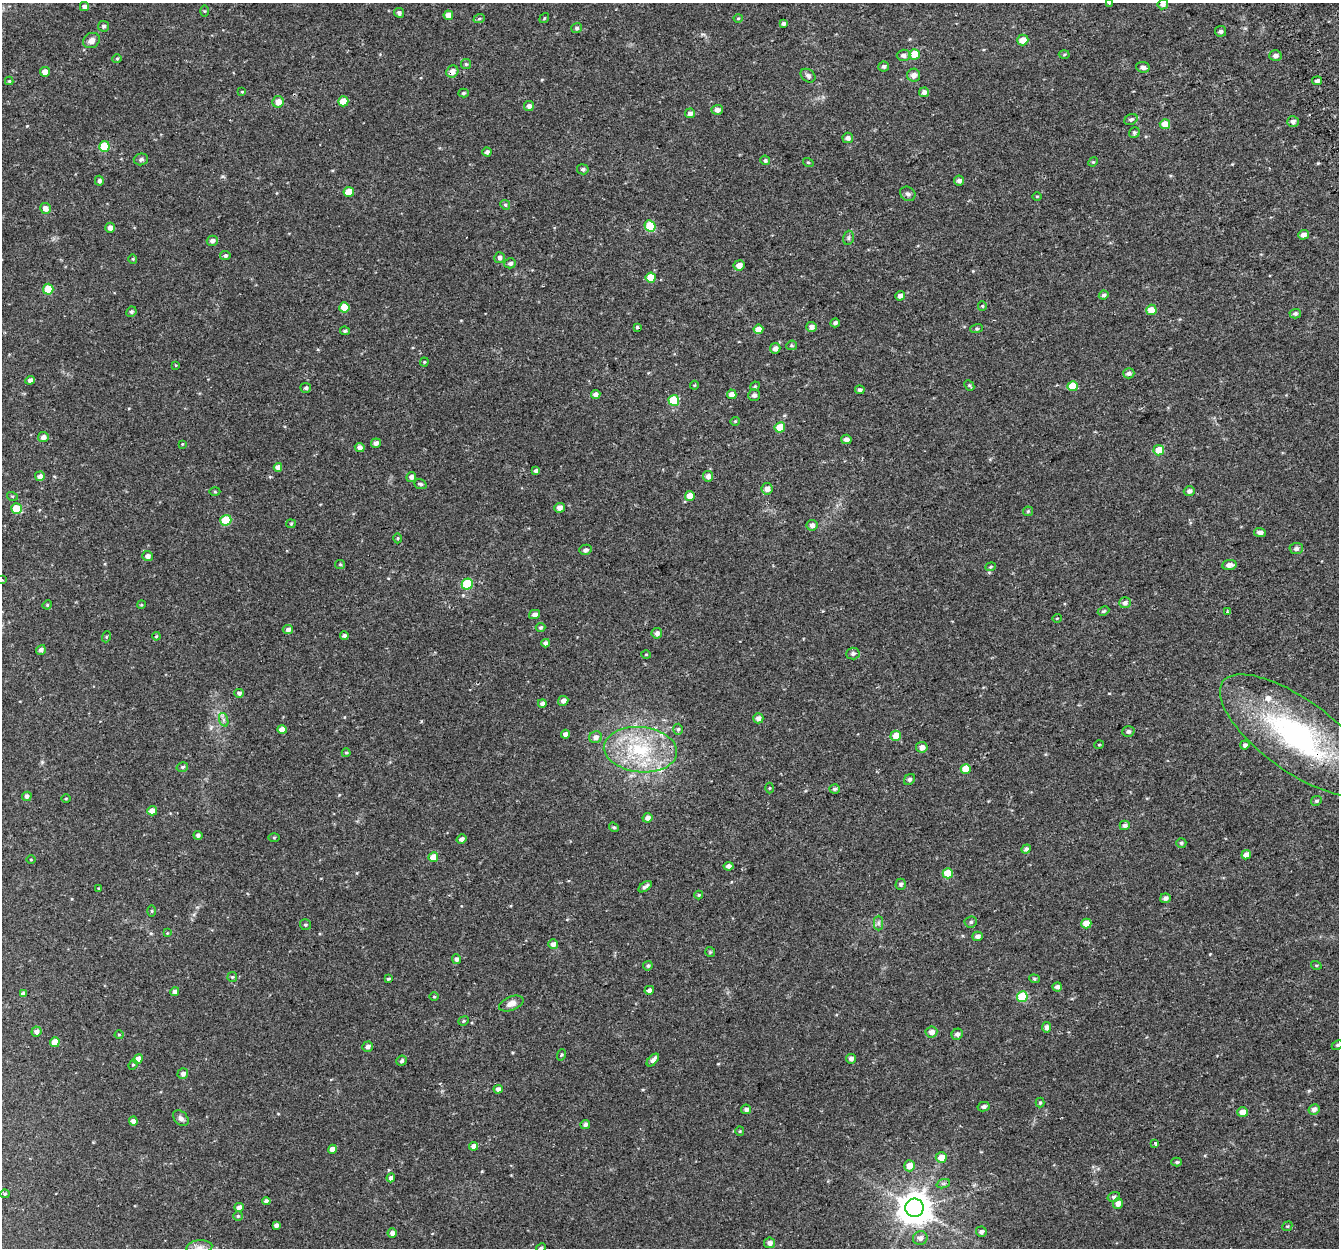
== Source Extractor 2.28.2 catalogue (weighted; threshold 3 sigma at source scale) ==
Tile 10 of 4 x 4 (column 2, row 3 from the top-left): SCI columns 1392-2728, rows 1329-2574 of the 5459 x 5201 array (HDU 1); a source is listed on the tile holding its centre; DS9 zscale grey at full resolution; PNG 1341 x 1250 px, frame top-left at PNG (2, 3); each listed source drawn as its Kron ellipse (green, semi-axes under 4 px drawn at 4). Shown black and unused: <1% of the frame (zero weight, under 2 of 3 exposures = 3% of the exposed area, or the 3 px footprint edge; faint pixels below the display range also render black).
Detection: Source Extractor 2.28.2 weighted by HDU 2 'WHT'; one run over the whole footprint, this tile lists its part. Background 0.0422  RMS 0.0052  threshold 0.0233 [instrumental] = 3 sigma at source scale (4.5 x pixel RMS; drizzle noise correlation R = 1.50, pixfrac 1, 0.0396/0.0396 arcsec/px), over >= 5 px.
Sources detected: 267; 1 cosmic-ray / hot-pixel residue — neither listed nor drawn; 2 inside a brighter listed object's ellipse — not listed separately; the other 264 listed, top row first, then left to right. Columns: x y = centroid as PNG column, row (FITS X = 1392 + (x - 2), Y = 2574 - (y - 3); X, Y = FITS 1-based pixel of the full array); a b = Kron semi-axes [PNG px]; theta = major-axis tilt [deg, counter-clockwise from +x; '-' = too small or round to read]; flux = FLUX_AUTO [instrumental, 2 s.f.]
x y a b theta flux
1109 3 4 3 - 0.52
1163 4 5 5 - 1.8
84 7 4 4 - 1.8
204 11 5 4 - 0.49
399 13 5 4 - 1.4
448 15 5 5 - 3.9
544 18 5 3 - 0.44
738 18 4 3 - 0.4
479 19 6 3 19 0.63
784 23 4 3 - 1.1
104 26 5 5 - 1
577 28 5 5 - 0.99
1220 31 5 5 - 1.4
1023 40 5 5 - 4.7
91 41 9 7 32 2.7
915 54 5 5 - 13
903 55 7 5 3 2.1
1064 55 5 3 - 0.57
1275 56 6 5 - 1.9
117 59 5 4 - 0.61
466 64 5 5 - 0.74
884 66 5 5 - 1.3
1143 67 7 5 -8 1.9
45 72 5 5 - 3.5
452 72 6 5 - 2.9
914 75 6 6 - 2.7
808 76 8 6 -36 1.4
9 81 4 4 - 0.61
1317 81 5 4 - 1.4
242 92 4 3 - 0.41
924 92 5 5 - 2
463 93 5 4 - 0.89
343 101 5 5 - 7.5
278 102 6 5 - 4.5
529 106 5 5 - 2
717 110 5 5 - 2.1
690 113 5 5 - 2.1
1131 119 7 5 28 1.2
1293 121 6 5 - 1.8
1165 124 5 5 - 6.2
1134 133 6 5 - 0.94
848 138 5 5 - 1.8
104 146 5 5 - 14
487 152 4 4 - 1.6
141 159 7 6 - 1.1
765 160 5 4 - 0.93
808 162 5 3 - 0.46
1093 162 5 4 - 0.58
583 169 5 5 - 1.2
99 181 5 4 - 1.2
959 181 5 5 - 1.9
349 192 5 5 - 8.1
908 194 8 7 - 1.5
1037 196 5 3 - 0.44
505 205 5 4 - 0.74
45 208 5 5 - 2.9
650 226 6 5 - 17
110 228 5 5 - 2.2
1303 235 5 4 - 2.4
848 238 7 5 75 1.1
212 241 5 5 - 2
225 256 5 4 - 1.2
500 258 5 5 - 1.7
133 259 4 4 - 0.53
510 263 6 5 - 1.3
739 265 5 5 - 3.1
651 278 5 5 - 8.5
48 289 5 5 - 12
1104 295 5 4 - 1.1
900 296 5 4 - 2.2
982 306 5 4 - 0.59
344 307 5 5 - 9.1
1151 310 5 5 - 6.1
131 312 5 5 - 1
1295 314 5 5 - 1.2
835 323 4 3 - 1.1
637 327 3 3 - 1
811 327 5 5 - 2.4
758 329 5 4 - 4.9
976 329 6 3 18 0.59
345 331 5 4 - 0.9
792 345 5 5 - 0.7
775 348 5 5 - 2.5
424 362 4 4 - 0.55
176 365 3 3 - 0.38
1129 373 5 5 - 1.7
30 380 5 4 - 2
694 385 4 4 - 0.49
969 385 5 4 - 0.77
755 386 5 4 - 0.57
1073 386 5 5 - 11
306 388 5 5 - 1
860 390 5 4 - 1
596 394 4 4 - 1.9
732 394 5 4 - 3.4
754 395 6 6 - 1.6
674 400 5 5 - 22
735 421 5 4 - 0.5
780 427 5 5 - 10
43 437 5 5 - 2.3
846 439 5 4 - 2
376 443 5 4 - 2
182 444 3 3 - 0.43
360 447 5 4 - 2.2
1159 450 5 5 - 7.6
278 467 4 4 - 2.7
536 471 4 4 - 1.7
40 476 5 4 - 2.2
708 476 5 5 - 2.5
411 477 5 5 - 1.8
420 484 6 4 -19 1.1
767 489 5 5 - 2.9
215 491 5 3 - 0.51
1189 491 5 5 - 1.7
12 496 5 3 - 0.53
690 496 5 5 - 5.2
16 508 5 5 - 9.5
559 508 5 5 - 2.9
1028 511 5 5 - 0.68
226 520 5 5 - 20
291 524 5 4 - 0.57
812 525 5 5 - 2.3
1260 532 6 4 -5 2
397 538 5 3 - 0.55
1296 548 6 5 - 1.6
585 550 6 5 - 1.6
148 556 5 5 - 2
340 564 5 4 - 0.61
1229 565 7 5 7 2.6
991 567 5 4 - 0.57
2 580 3 2 - 0.43
467 584 5 5 - 24
1125 603 6 5 - 1.8
47 605 5 4 - 0.51
141 605 4 3 - 0.44
1103 611 6 4 26 0.79
1227 612 3 3 - 0.9
535 614 5 4 - 2
1057 618 5 3 - 0.38
541 628 5 4 - 0.8
288 629 5 4 - 2.2
657 633 5 5 - 2.2
156 636 4 3 - 0.54
344 636 4 4 - 1.5
106 637 5 3 - 0.54
546 643 4 4 - 1.7
41 650 5 4 - 1.7
646 654 5 3 - 0.5
853 654 6 6 - 1.3
239 693 5 4 - 1.5
563 701 5 4 - 2
542 703 4 4 - 1.7
758 718 5 5 - 2.3
224 720 7 4 -71 1.1
678 729 5 5 - 0.87
282 730 5 4 - 4.9
1128 731 6 5 - 1.2
565 734 4 4 - 2.1
1296 735 91 35 -36 100
896 736 5 5 - 6.2
596 737 6 6 - 2.2
1099 745 5 3 - 0.39
1245 745 5 4 - 1.7
922 747 5 5 - 2.7
640 750 37 22 -6 36
346 753 4 4 - 0.61
182 767 6 4 15 0.94
966 769 5 5 - 9.1
910 779 6 5 - 1.2
770 788 5 3 - 0.47
834 789 5 4 - 1.1
27 796 5 4 - 1.8
66 798 4 3 - 0.47
1316 801 6 4 28 0.88
152 811 5 4 - 3.5
647 818 5 4 - 2.2
1125 825 5 4 - 1.8
614 827 5 4 - 0.75
198 835 4 4 - 1.6
274 837 6 4 1 0.5
462 839 5 4 - 1.9
1181 843 5 4 - 0.88
1026 849 5 4 - 1.2
1246 855 5 4 - 3
433 857 5 5 - 6.2
31 859 5 3 - 0.46
728 866 5 4 - 1.9
948 873 5 5 - 12
901 884 5 5 - 1.2
645 887 7 4 37 1.7
98 888 3 3 - 0.51
699 895 4 4 - 0.55
1165 898 5 5 - 1.8
152 911 6 4 -90 0.56
971 922 6 5 - 0.91
878 923 7 4 -90 1.2
1086 923 5 5 - 6.8
305 925 5 5 - 0.84
167 933 4 4 - 0.42
977 936 5 4 - 1.9
553 944 5 5 - 2.3
710 952 5 5 - 0.63
456 959 5 4 - 1.6
1316 965 5 3 - 0.48
648 966 5 4 - 0.86
232 977 5 4 - 0.61
388 979 4 3 - 0.69
1034 979 5 4 - 0.68
1057 987 5 4 - 1.7
649 990 5 4 - 1.9
175 992 4 4 - 2.2
23 994 4 4 - 1.7
434 997 5 3 - 0.49
1022 997 5 5 - 24
511 1004 13 7 22 3
464 1021 5 4 - 0.67
1046 1027 5 4 - 1.9
36 1032 5 5 - 2
931 1032 6 5 - 2.9
957 1034 6 5 - 1.8
119 1035 4 4 - 0.55
55 1042 5 5 - 6.5
1337 1045 6 4 26 0.82
368 1047 5 5 - 1.7
561 1055 6 3 71 0.55
138 1059 5 4 - 4.5
851 1059 5 5 - 1.9
653 1060 8 4 46 2.3
402 1061 5 4 - 1.1
133 1065 5 4 - 0.65
183 1074 5 5 - 2.2
498 1089 4 4 - 2.2
1040 1103 5 4 - 0.66
983 1107 6 4 12 1.3
746 1109 5 5 - 1.8
1314 1109 5 5 - 2.1
1243 1112 5 5 - 4.7
181 1118 9 6 -45 1.8
133 1121 4 4 - 2.3
585 1125 5 4 - 1.5
740 1131 5 4 - 0.57
1155 1143 3 3 - 3.4
474 1146 4 4 - 3.1
332 1149 5 4 - 3.2
941 1157 6 5 - 5
1177 1162 5 4 - 0.76
909 1166 5 5 - 4.7
391 1178 4 4 - 1.8
943 1184 7 4 19 1
5 1194 5 4 - 0.75
1114 1197 6 5 - 1.1
266 1201 4 4 - 1.3
1118 1203 5 5 - 2.7
239 1207 5 4 - 2.1
915 1208 9 9 - 980
238 1216 5 5 - 0.76
276 1225 4 4 - 1.7
1287 1226 5 4 - 0.63
981 1232 5 5 - 1.5
392 1233 5 4 - 2
920 1238 7 7 - 2.3
769 1243 5 5 - 2
199 1247 13 7 5 3.2
541 1248 5 4 - 1
Overlapping masked pixels (flux is a lower limit): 2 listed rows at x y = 452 72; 1296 735
Isophote crosses this tile's border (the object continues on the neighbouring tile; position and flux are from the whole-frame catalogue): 5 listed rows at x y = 1109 3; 1163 4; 2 580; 1337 1045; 541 1248